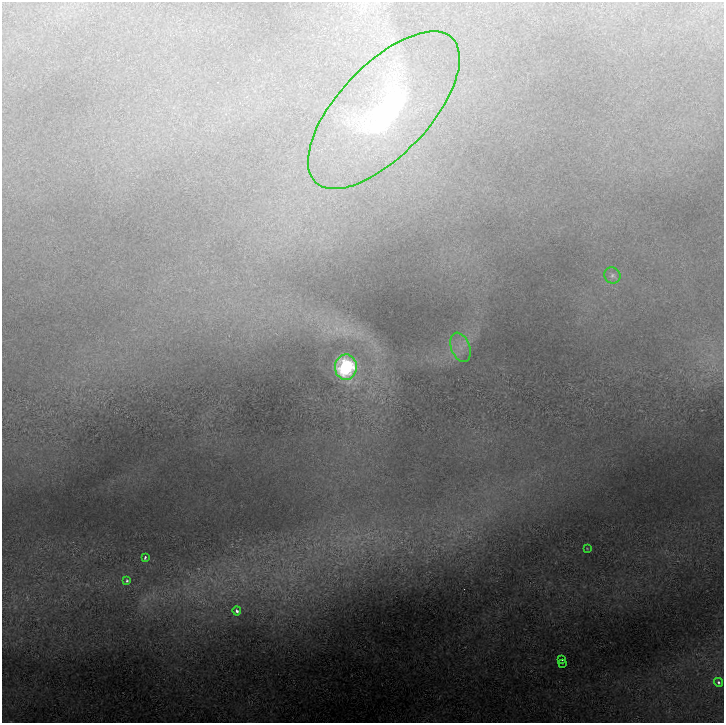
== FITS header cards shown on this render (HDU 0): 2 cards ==
NAXIS1  =                  722
NAXIS2  =                  721

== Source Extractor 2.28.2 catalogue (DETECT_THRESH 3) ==
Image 722 x 721 px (HDU 0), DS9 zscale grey, 1 PNG px = 1 image px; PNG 726 x 725 px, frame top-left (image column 1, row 721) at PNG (2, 2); each listed source drawn as its Kron ellipse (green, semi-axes under 4 px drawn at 4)
Background 1.25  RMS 0.023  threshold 0.0676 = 3 sigma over >= 5 px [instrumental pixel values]
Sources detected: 11; all 11 listed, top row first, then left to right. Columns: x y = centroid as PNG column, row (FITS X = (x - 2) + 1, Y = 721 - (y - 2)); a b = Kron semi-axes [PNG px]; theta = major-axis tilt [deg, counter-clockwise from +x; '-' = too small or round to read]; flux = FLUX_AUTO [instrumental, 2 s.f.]
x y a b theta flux
384 110 99 45 47 370
612 276 8 7 - 5.3
460 347 15 9 -68 20
346 367 12 11 - 260
587 548 3 2 - 0.89
145 557 3 3 - 3.2
127 581 4 4 - 2.8
237 611 4 3 - 5.5
562 660 2 2 - 1.5
562 663 2 2 - 0.8
718 682 5 4 - 3.1